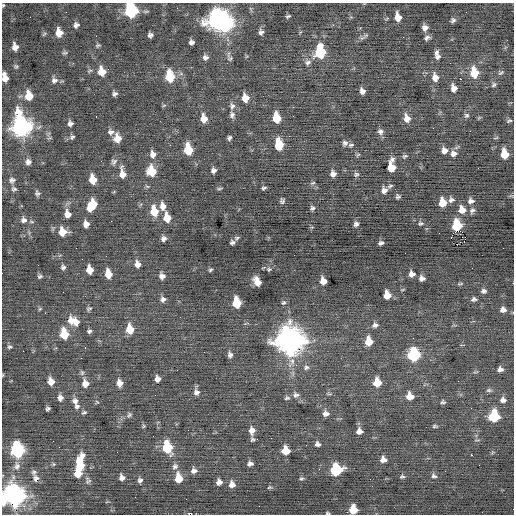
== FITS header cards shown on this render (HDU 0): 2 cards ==
NAXIS1  =                  512 / Axis length
NAXIS2  =                  512 / Axis length

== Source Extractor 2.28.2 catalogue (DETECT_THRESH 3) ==
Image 512 x 512 px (HDU 0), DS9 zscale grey, 1 PNG px = 1 image px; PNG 516 x 516 px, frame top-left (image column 1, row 512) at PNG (2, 3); no overlay
Background -0.0441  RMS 0.8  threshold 2.39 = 3 sigma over >= 5 px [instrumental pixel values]
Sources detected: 222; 1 with non-positive FLUX_AUTO (blend fragments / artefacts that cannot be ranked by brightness) is not listed; the other 221 listed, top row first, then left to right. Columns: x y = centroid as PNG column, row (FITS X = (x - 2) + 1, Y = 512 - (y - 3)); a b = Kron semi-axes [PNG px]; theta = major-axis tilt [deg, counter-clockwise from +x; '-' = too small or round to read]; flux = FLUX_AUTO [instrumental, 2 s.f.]
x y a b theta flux
3 5 4 3 - 57
177 8 3 2 - 47
131 11 9 7 -79 7600
66 12 2 2 - 47
288 16 6 3 23 86
398 17 8 5 -80 450
217 20 11 9 66 20000
453 20 6 5 - 130
224 24 10 8 70 14000
76 25 7 6 - 160
425 28 6 6 - 250
59 32 7 6 - 580
261 32 6 5 - 160
44 34 7 4 45 69
150 35 5 5 - 160
366 35 10 5 44 130
96 36 2 2 - 160
427 38 7 5 23 150
191 42 5 5 - 170
98 45 6 4 20 75
15 47 7 5 -79 320
320 52 10 7 -89 3100
65 53 7 5 2 88
437 55 11 5 -78 240
205 57 7 6 - 180
230 58 7 7 - 130
308 62 9 7 29 190
16 66 6 5 - 83
90 71 8 4 19 85
101 71 9 7 -76 760
474 73 10 7 -80 1200
501 73 9 5 32 96
170 76 10 7 -82 2000
5 77 9 5 -78 490
435 77 10 8 -80 400
460 79 2 2 - 370
54 80 9 8 - 200
494 85 7 5 50 100
454 88 8 6 -75 330
362 91 6 5 - 220
115 94 5 4 - 130
29 96 9 7 -79 910
245 98 8 6 -78 590
164 105 6 3 19 60
232 106 9 7 88 200
232 115 8 7 - 180
466 115 7 6 - 120
96 116 2 2 - 88
204 118 8 6 -81 520
276 118 8 6 -79 1200
407 118 9 7 -73 410
509 121 7 4 26 89
70 123 6 5 - 180
21 127 13 9 -81 24000
380 131 8 7 - 190
470 131 2 2 - 66
111 132 8 7 - 200
72 137 7 5 47 120
117 138 9 7 -89 520
229 138 5 4 - 120
345 143 8 7 - 160
279 144 9 7 -87 1500
170 145 2 2 - 150
351 145 7 4 7 97
188 149 9 6 -79 1600
444 150 7 7 - 270
453 153 9 8 - 280
153 154 9 7 -77 280
504 154 8 6 -82 980
358 155 6 4 32 70
405 156 7 5 11 96
28 162 7 7 - 220
114 162 9 8 - 180
391 167 11 6 87 1000
213 170 5 5 - 170
151 171 9 8 - 1200
122 173 12 7 -80 490
333 174 6 5 - 250
356 174 8 6 26 110
93 179 8 6 -77 800
12 180 8 7 - 190
313 183 7 4 26 77
390 186 6 4 17 86
219 188 7 3 2 69
264 188 4 3 - 93
14 189 8 6 -19 130
384 190 7 7 - 260
37 193 6 5 - 130
398 197 4 4 - 110
451 200 7 7 - 170
282 201 5 4 - 110
471 201 8 7 - 220
442 203 7 6 - 840
92 205 11 7 59 1100
163 206 10 7 -80 370
312 208 5 5 - 110
462 210 9 8 - 510
472 210 9 7 41 160
154 211 11 7 -79 1000
67 214 8 6 -75 440
167 218 9 7 -79 680
24 220 10 9 - 270
111 221 2 2 - 95
421 223 7 5 7 98
86 224 7 6 - 320
356 224 5 5 - 150
457 226 9 7 -86 2000
62 232 9 8 - 700
237 238 6 5 - 95
451 238 3 2 - 1000
164 239 6 6 - 190
232 242 5 4 - 130
381 243 5 4 - 130
106 256 2 2 - 69
137 264 8 6 -70 290
38 265 2 2 - 23
63 267 6 5 - 140
269 269 7 6 - 100
90 270 7 6 - 630
211 270 5 3 - 82
108 274 8 6 -81 740
412 274 7 6 - 260
40 276 5 5 - 110
162 276 7 6 - 230
422 278 5 5 - 210
257 281 9 6 -62 520
323 281 7 6 - 420
460 284 9 3 5 79
402 290 7 3 19 49
484 291 6 5 - 150
387 295 7 6 - 720
163 299 7 7 - 180
473 299 6 5 - 140
237 303 8 6 -82 1700
283 303 7 6 - 110
40 309 5 4 - 65
89 309 7 6 - 100
503 310 7 6 - 250
45 313 2 2 - 100
72 320 12 10 -52 560
77 322 8 5 -90 260
375 325 8 7 - 200
130 329 9 7 -83 860
89 331 4 4 - 110
64 334 10 7 -79 1200
289 341 12 11 - 63000
368 341 8 6 -87 880
10 347 6 5 - 110
85 347 3 2 - 130
23 351 2 2 - 220
230 355 7 6 - 180
413 355 8 7 - 5100
291 362 16 8 65 440
296 365 4 4 - 87
306 367 8 7 - 160
500 369 6 5 - 210
177 370 3 2 - 37
82 373 8 6 -76 110
3 375 5 3 - 47
51 381 8 6 -72 420
377 382 8 7 - 950
85 383 9 7 -78 410
119 383 8 6 -82 370
489 390 8 5 9 110
196 392 8 5 -88 220
329 394 10 4 -5 80
296 395 10 9 - 240
410 396 8 7 - 570
60 398 8 6 89 240
287 398 7 5 15 110
503 400 8 7 - 200
75 401 9 7 -83 250
443 402 6 5 - 100
77 406 7 7 - 160
48 409 4 4 - 100
84 412 7 5 8 93
326 413 8 7 - 250
129 415 7 6 - 110
494 416 8 7 - 2900
143 426 6 5 - 74
435 426 7 4 -6 79
252 430 9 7 -87 340
359 431 6 6 - 300
271 438 2 2 - 27
252 439 6 4 -2 110
53 441 2 2 - 120
317 444 6 5 - 170
167 447 10 7 -75 2400
17 450 10 7 -84 8500
286 450 7 6 - 900
492 453 5 4 - 64
471 455 2 2 - 310
82 456 8 6 43 260
383 459 7 6 - 320
53 464 6 4 -90 68
80 464 16 8 -83 1400
250 464 7 5 10 190
17 466 11 9 86 310
175 466 8 7 - 170
336 470 8 8 - 3500
194 471 8 7 - 240
34 472 7 7 - 150
78 473 8 7 - 640
434 476 8 6 -35 140
122 477 6 5 - 220
402 477 7 6 - 110
36 478 10 9 - 180
178 478 8 6 -85 950
301 478 5 4 - 85
370 479 2 2 - 69
140 480 6 5 - 150
88 481 11 7 -80 160
219 482 6 6 - 220
232 484 7 7 - 320
269 487 6 4 4 67
13 495 11 9 87 34000
135 497 2 2 - 23
186 499 3 2 - 46
353 509 7 6 - 1000
327 513 5 3 - 71
191 514 4 2 - 1700
At the frame edge (FLAGS 8, measured only in part): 8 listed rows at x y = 3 5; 131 11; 5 77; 3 375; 13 495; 353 509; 327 513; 191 514
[1 non-positive-flux detection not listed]